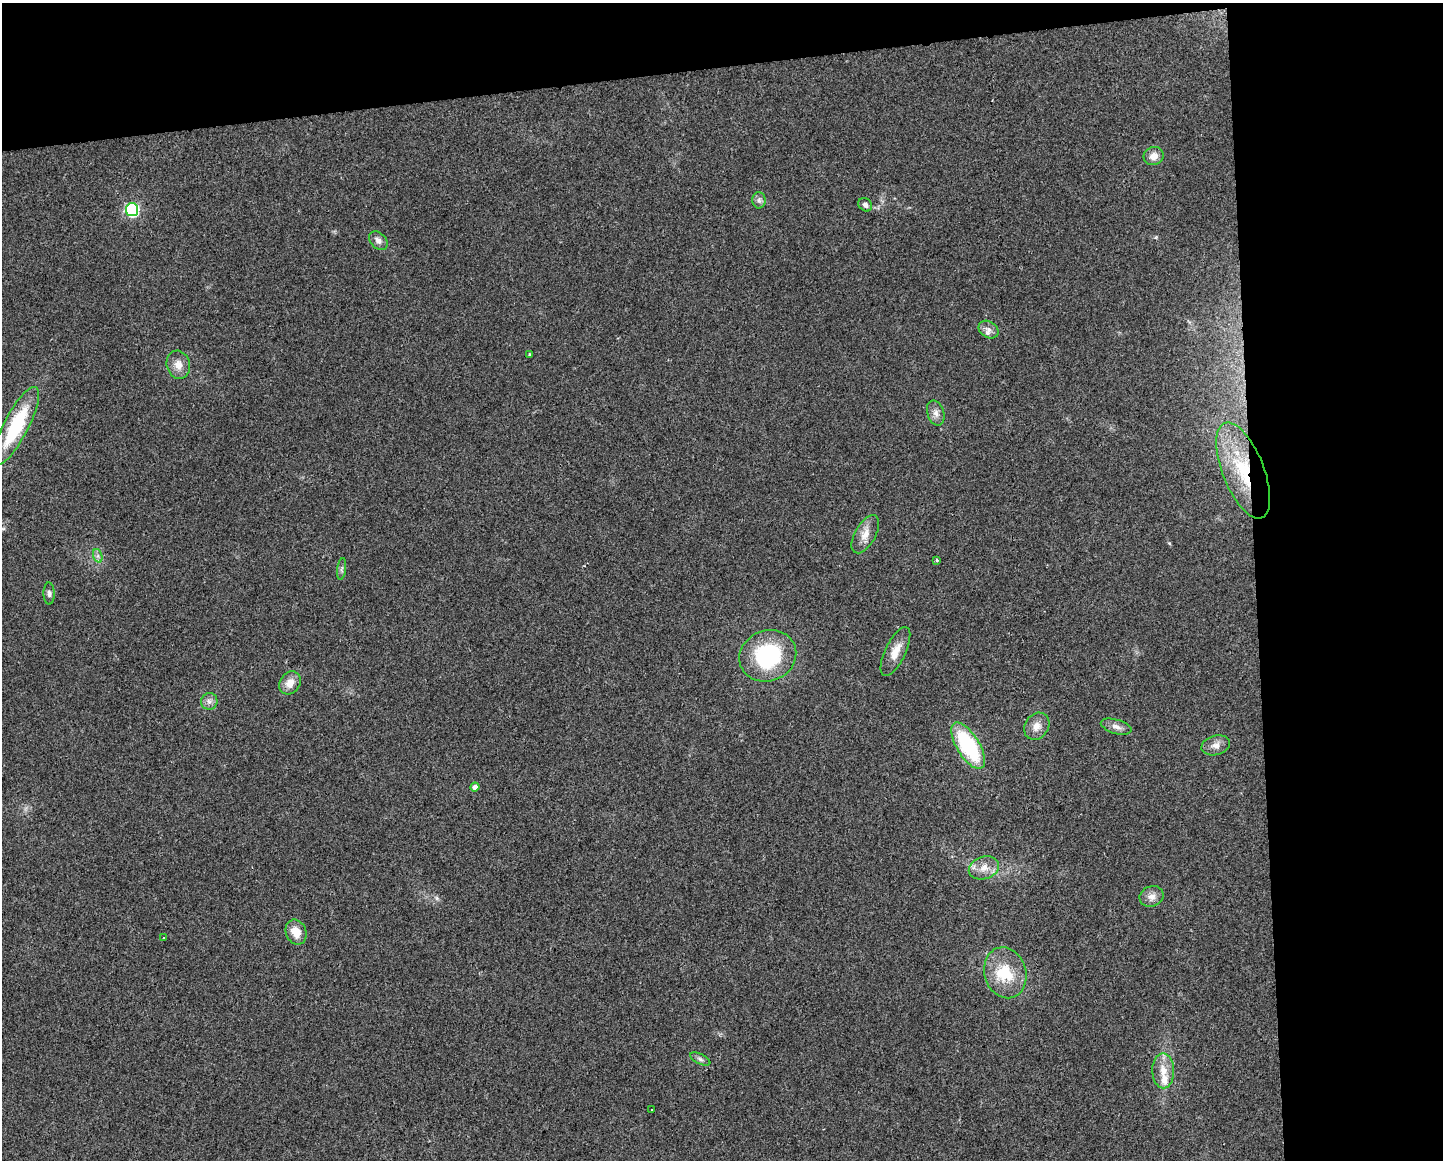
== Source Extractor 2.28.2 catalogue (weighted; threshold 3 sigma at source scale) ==
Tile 3 of 3 x 4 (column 3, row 1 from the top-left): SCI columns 2894-4334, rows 3476-4633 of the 4391 x 4633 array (HDU 1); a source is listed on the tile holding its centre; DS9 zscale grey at full resolution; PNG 1445 x 1162 px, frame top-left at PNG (2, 3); each listed source drawn as its Kron ellipse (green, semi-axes under 4 px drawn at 4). Shown black and unused: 19% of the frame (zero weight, under 2 of 3 exposures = <1% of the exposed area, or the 3 px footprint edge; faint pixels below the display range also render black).
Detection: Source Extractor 2.28.2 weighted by HDU 2 'WHT'; one run over the whole footprint, this tile lists its part. Background 0.0515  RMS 0.0069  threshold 0.0308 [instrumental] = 3 sigma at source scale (4.5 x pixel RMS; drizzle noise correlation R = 1.50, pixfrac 1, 0.0396/0.0396 arcsec/px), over >= 5 px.
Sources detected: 35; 1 inside a brighter object's white glare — neither listed nor drawn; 1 inside a brighter listed object's ellipse — not listed separately; the other 33 listed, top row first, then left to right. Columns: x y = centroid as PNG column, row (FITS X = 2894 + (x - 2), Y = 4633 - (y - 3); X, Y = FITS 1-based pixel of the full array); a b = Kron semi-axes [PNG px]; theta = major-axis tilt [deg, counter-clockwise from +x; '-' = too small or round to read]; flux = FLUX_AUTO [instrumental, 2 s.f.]
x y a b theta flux
1153 156 10 9 - 5.9
759 200 8 6 -89 2.2
865 205 7 6 - 2.2
132 210 6 6 - 110
378 241 11 7 -42 3.9
989 329 11 8 -33 3.6
530 355 3 3 - 1.1
178 365 14 11 -75 6.6
936 413 13 8 -71 4.2
16 426 43 12 62 51
1243 471 51 20 -68 52
865 534 21 10 61 7.5
98 556 7 4 -72 1.7
937 560 4 3 - 0.92
342 569 11 4 83 1.5
49 593 11 5 -89 2
895 651 27 10 64 9.2
768 656 29 25 22 66
290 683 12 10 53 7.3
209 701 8 8 - 3
1037 726 14 11 55 6
1116 727 16 7 -16 4.1
1216 745 14 9 16 4.7
968 746 26 11 -58 63
475 787 4 4 - 3.6
984 868 15 11 17 7.6
1151 896 12 10 20 4.9
296 932 13 10 -68 9.3
164 938 3 2 - 0.92
1005 973 26 21 -73 25
700 1059 11 5 -26 1.9
1163 1071 17 11 -89 9.3
652 1110 3 3 - 1.1
Overlapping masked pixels (flux is a lower limit): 1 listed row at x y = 1243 471